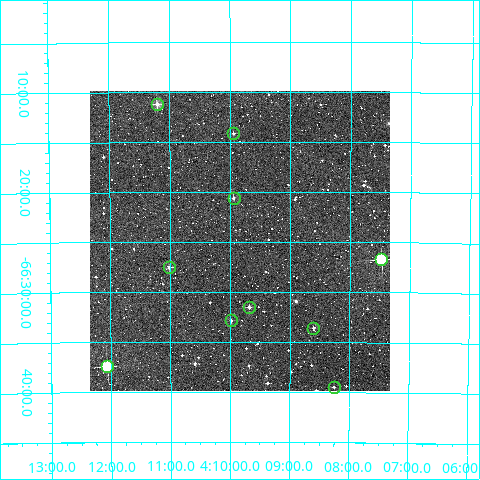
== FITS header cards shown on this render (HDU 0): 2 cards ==
NAXIS1  =                  300
NAXIS2  =                  300

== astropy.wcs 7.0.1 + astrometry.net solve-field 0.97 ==
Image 300 x 300 px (HDU 0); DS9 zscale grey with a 90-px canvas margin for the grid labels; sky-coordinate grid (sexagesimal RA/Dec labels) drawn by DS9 from the SOLVED WCS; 10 Tycho-2 reference stars matched to detected sources circled (green)
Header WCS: RA---TAN/DEC--TAN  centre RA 04:09:50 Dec -66:25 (62.46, -66.41 deg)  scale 6 arcsec/px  FOV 30.0' x 30.0'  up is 0 deg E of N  parity normal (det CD < 0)
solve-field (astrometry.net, Tycho-2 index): VERIFIED the header's WCS against the Tycho-2 star catalogue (verified at 2 index scales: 10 matches each, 0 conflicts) and refined it, rather than solving blind
Solved WCS: RA---TAN-SIP/DEC--TAN-SIP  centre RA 04:09:50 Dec -66:25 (62.46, -66.41 deg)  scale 6 arcsec/px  FOV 30.0' x 30.0'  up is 0 deg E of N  parity normal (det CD < 0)
The solver's refit moves the header's centre by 1.4 arcsec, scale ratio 1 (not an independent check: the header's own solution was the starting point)
Tycho-2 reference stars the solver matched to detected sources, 10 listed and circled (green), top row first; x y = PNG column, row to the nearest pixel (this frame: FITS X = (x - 90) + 1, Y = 300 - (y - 93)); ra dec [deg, ICRS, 3 dp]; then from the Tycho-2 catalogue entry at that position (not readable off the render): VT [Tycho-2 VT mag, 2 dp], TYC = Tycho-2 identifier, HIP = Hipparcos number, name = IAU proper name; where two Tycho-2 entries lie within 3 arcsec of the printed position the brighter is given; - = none
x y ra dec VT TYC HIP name
157 106 62.801 -66.187 10.02 8874-1028-1 - -
233 135 62.486 -66.236 11.49 8874-1014-1 - -
234 200 62.485 -66.343 11.38 8874-1114-1 - -
381 261 61.868 -66.445 8.22 8874-1202-1 19246 -
169 269 62.755 -66.459 10.88 8874-1222-1 - -
249 309 62.421 -66.526 10.58 8874-923-1 - -
231 322 62.497 -66.548 11.93 8874-667-1 - -
313 330 62.150 -66.560 12.48 8874-497-1 - -
107 368 63.016 -66.624 8.33 8875-685-1 19605 -
334 389 62.064 -66.658 12.31 8874-477-1 - -